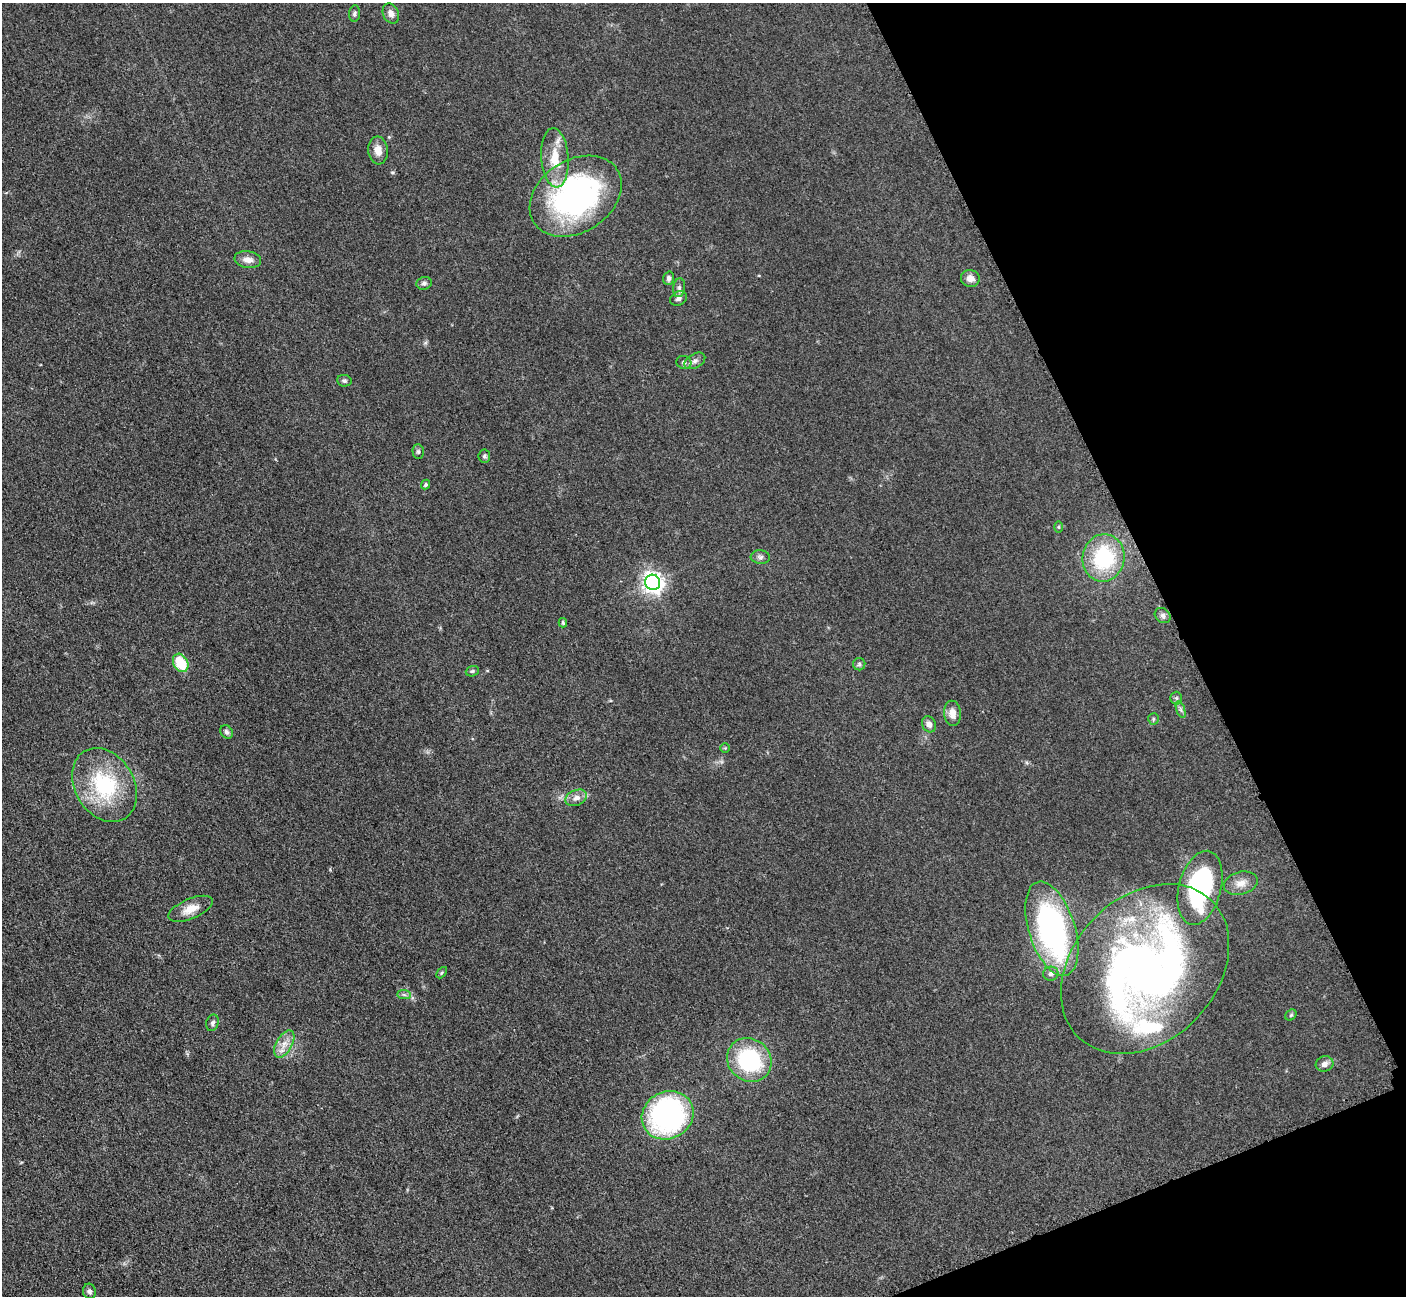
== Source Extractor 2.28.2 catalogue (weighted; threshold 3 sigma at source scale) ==
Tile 12 of 4 x 4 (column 4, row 3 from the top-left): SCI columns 4230-5633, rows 1591-2884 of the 5699 x 5661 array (HDU 1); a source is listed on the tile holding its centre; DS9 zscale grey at full resolution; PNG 1408 x 1298 px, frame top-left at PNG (2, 3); each listed source drawn as its Kron ellipse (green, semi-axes under 4 px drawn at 4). Shown black and unused: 19% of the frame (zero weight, under 3 of 5 exposures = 4% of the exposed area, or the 3 px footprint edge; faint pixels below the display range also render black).
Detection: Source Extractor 2.28.2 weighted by HDU 2 'WHT'; one run over the whole footprint, this tile lists its part. Background 0.0521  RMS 0.0055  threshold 0.0248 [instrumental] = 3 sigma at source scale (4.5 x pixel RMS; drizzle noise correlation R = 1.50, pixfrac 1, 0.05/0.05 arcsec/px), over >= 5 px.
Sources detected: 54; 2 inside a brighter object's white glare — neither listed nor drawn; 2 inside a brighter listed object's ellipse — not listed separately; the other 50 listed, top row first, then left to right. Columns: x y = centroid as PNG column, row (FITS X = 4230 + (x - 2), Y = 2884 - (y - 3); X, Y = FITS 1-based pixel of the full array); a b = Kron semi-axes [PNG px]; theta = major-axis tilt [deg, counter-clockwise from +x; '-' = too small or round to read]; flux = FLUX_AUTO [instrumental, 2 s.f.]
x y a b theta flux
355 14 8 5 83 1.4
391 14 10 7 -65 3.4
378 150 14 10 -84 5.1
555 158 30 13 -86 15
576 196 49 36 33 130
248 260 13 8 -10 4.1
669 278 6 5 - 1.7
970 278 9 8 - 3.8
424 283 7 6 - 1.5
679 288 9 6 81 1.8
678 298 9 7 28 2.3
695 361 11 7 31 2.4
684 362 7 6 - 1.9
344 381 7 5 -6 1.2
418 452 7 5 -88 1.2
484 456 6 6 - 1.1
425 485 5 4 - 0.94
1059 527 5 3 - 0.58
760 557 9 7 -6 1.7
1104 558 24 21 80 43
653 582 8 7 - 330
1163 615 9 7 -39 1.7
563 623 5 3 - 0.68
181 663 10 7 -62 18
859 664 6 6 - 1.2
472 671 7 5 21 0.99
1176 698 6 6 - 1.1
1181 710 9 4 -71 1.2
952 713 12 8 -84 4.9
1153 719 6 5 - 0.88
929 724 8 6 -65 3.1
227 732 7 6 - 1.7
725 748 5 5 - 0.65
104 785 39 29 -58 46
576 798 11 7 24 3.4
1241 883 17 11 15 5.7
1200 888 38 21 76 93
190 909 23 10 23 7.6
1052 929 49 23 -72 120
1145 969 95 72 46 350
442 973 6 4 46 0.78
1051 974 7 7 - 1.6
404 995 7 4 -1 1.1
1291 1015 6 5 - 0.9
212 1023 8 6 71 1.4
284 1044 15 8 60 5.2
749 1060 23 21 -39 52
1325 1064 9 7 19 2.6
668 1115 26 23 28 120
89 1291 8 6 -76 1.5